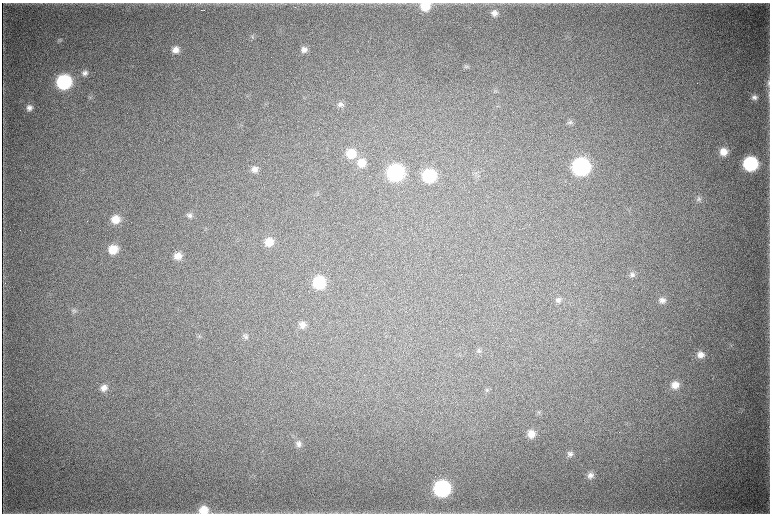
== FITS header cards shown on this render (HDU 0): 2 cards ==
NAXIS1  =                 1536 / length of data axis 1
NAXIS2  =                 1023 / length of data axis 2

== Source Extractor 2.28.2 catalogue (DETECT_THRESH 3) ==
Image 1536 x 1023 px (HDU 0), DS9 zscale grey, zoomed out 1/2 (1 PNG px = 2 x 2 image px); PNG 772 x 516 px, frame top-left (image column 1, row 1022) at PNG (2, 3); no overlay
Background 4540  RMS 38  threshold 115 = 3 sigma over >= 5 px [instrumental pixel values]
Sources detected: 56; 4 cannot appear on this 1/2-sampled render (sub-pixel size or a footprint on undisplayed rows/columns) and are not listed; the other 52 listed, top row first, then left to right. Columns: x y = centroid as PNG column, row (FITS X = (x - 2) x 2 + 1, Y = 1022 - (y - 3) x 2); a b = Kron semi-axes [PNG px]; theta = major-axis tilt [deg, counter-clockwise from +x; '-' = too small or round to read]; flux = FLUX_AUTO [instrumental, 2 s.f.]
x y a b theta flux
425 6 10 8 7 1.6e+05
494 13 8 7 - 4.9e+04
252 36 5 4 - 1.3e+04
59 41 6 5 - 1.5e+04
304 49 8 8 - 4.9e+04
175 50 8 8 - 6.8e+04
466 66 6 5 - 1.6e+04
85 73 9 8 - 4.1e+04
64 82 10 9 - 1.0e+06
768 83 11 4 87 2.8e+04
3 89 7 1 86 8.1e+03
495 91 5 4 - 1.4e+04
754 97 8 7 - 3.8e+04
340 104 8 7 - 3.2e+04
29 108 7 7 - 4.4e+04
570 122 8 6 20 2.0e+04
723 152 9 9 - 9.3e+04
351 153 11 10 - 1.6e+05
361 163 10 10 - 1.1e+05
750 164 10 9 - 8.9e+05
581 166 10 10 - 1.8e+06
254 169 8 8 - 5.2e+04
395 172 10 10 - 1.4e+06
429 175 9 9 - 6.1e+05
477 176 5 3 - 1.0e+04
699 199 9 8 - 3.4e+04
189 215 8 7 - 2.9e+04
115 219 9 8 - 1.2e+05
269 242 9 8 - 1.1e+05
113 249 9 8 - 1.5e+05
177 256 9 8 - 7.5e+04
632 275 9 7 6 3.5e+04
319 282 10 9 - 4.5e+05
558 300 8 7 - 3.0e+04
662 300 8 8 - 4.3e+04
74 311 6 6 - 1.9e+04
302 325 9 8 - 5.2e+04
199 336 6 4 -13 1.4e+04
245 336 7 7 - 2.3e+04
731 345 4 3 - 8.9e+03
479 350 6 5 - 1.9e+04
700 355 8 8 - 6.6e+04
675 385 9 9 - 8.3e+04
104 388 9 8 - 6.3e+04
487 390 6 5 - 1.4e+04
539 412 3 3 - 8.5e+03
531 434 8 8 - 8.0e+04
298 444 8 8 - 3.7e+04
570 454 8 7 - 3.1e+04
590 475 9 8 - 4.2e+04
442 488 10 10 - 1.4e+06
204 510 11 9 3 1.3e+05
At the frame edge (FLAGS 8, measured only in part): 3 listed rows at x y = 425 6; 768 83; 204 510
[4 sub-pixel or undisplayed-footprint detections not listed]